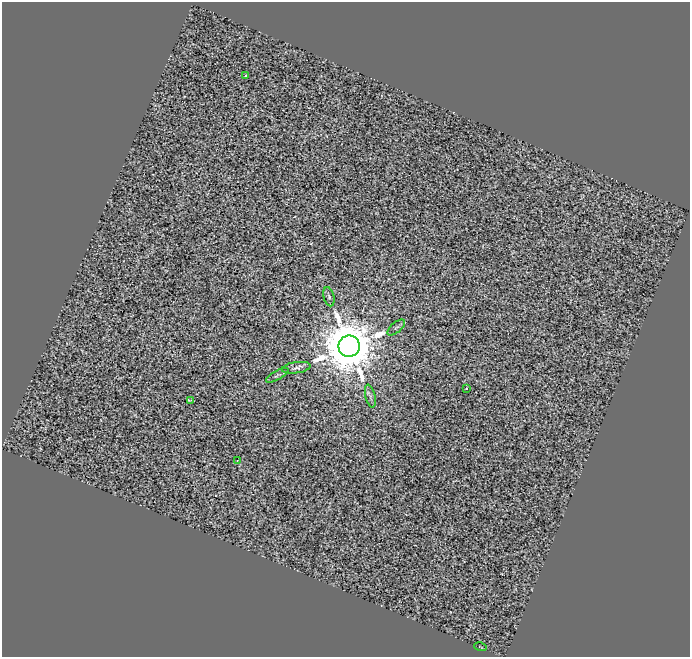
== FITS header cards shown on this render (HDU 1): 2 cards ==
NAXIS1  =                  688
NAXIS2  =                  655

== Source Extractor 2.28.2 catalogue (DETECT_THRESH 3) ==
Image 688 x 655 px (HDU 1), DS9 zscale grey, 1 PNG px = 1 image px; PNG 692 x 659 px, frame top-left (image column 1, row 655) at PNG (2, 2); each listed source drawn as its Kron ellipse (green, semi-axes under 4 px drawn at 4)
Background 0.0377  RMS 0.55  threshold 1.65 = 3 sigma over >= 5 px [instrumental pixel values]
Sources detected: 11; all 11 listed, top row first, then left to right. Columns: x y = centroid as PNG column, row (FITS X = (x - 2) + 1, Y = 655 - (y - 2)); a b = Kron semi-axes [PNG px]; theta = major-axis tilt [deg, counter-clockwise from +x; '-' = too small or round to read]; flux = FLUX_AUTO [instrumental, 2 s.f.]
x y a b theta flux
245 76 3 3 - 130
329 297 10 5 -76 91
396 327 10 5 41 91
349 346 11 10 - 320000
296 368 14 5 8 140
277 375 13 4 29 73
466 388 3 2 - 32
370 396 12 5 -76 110
191 400 4 2 - 69
237 460 3 2 - 26
480 647 6 2 -13 22